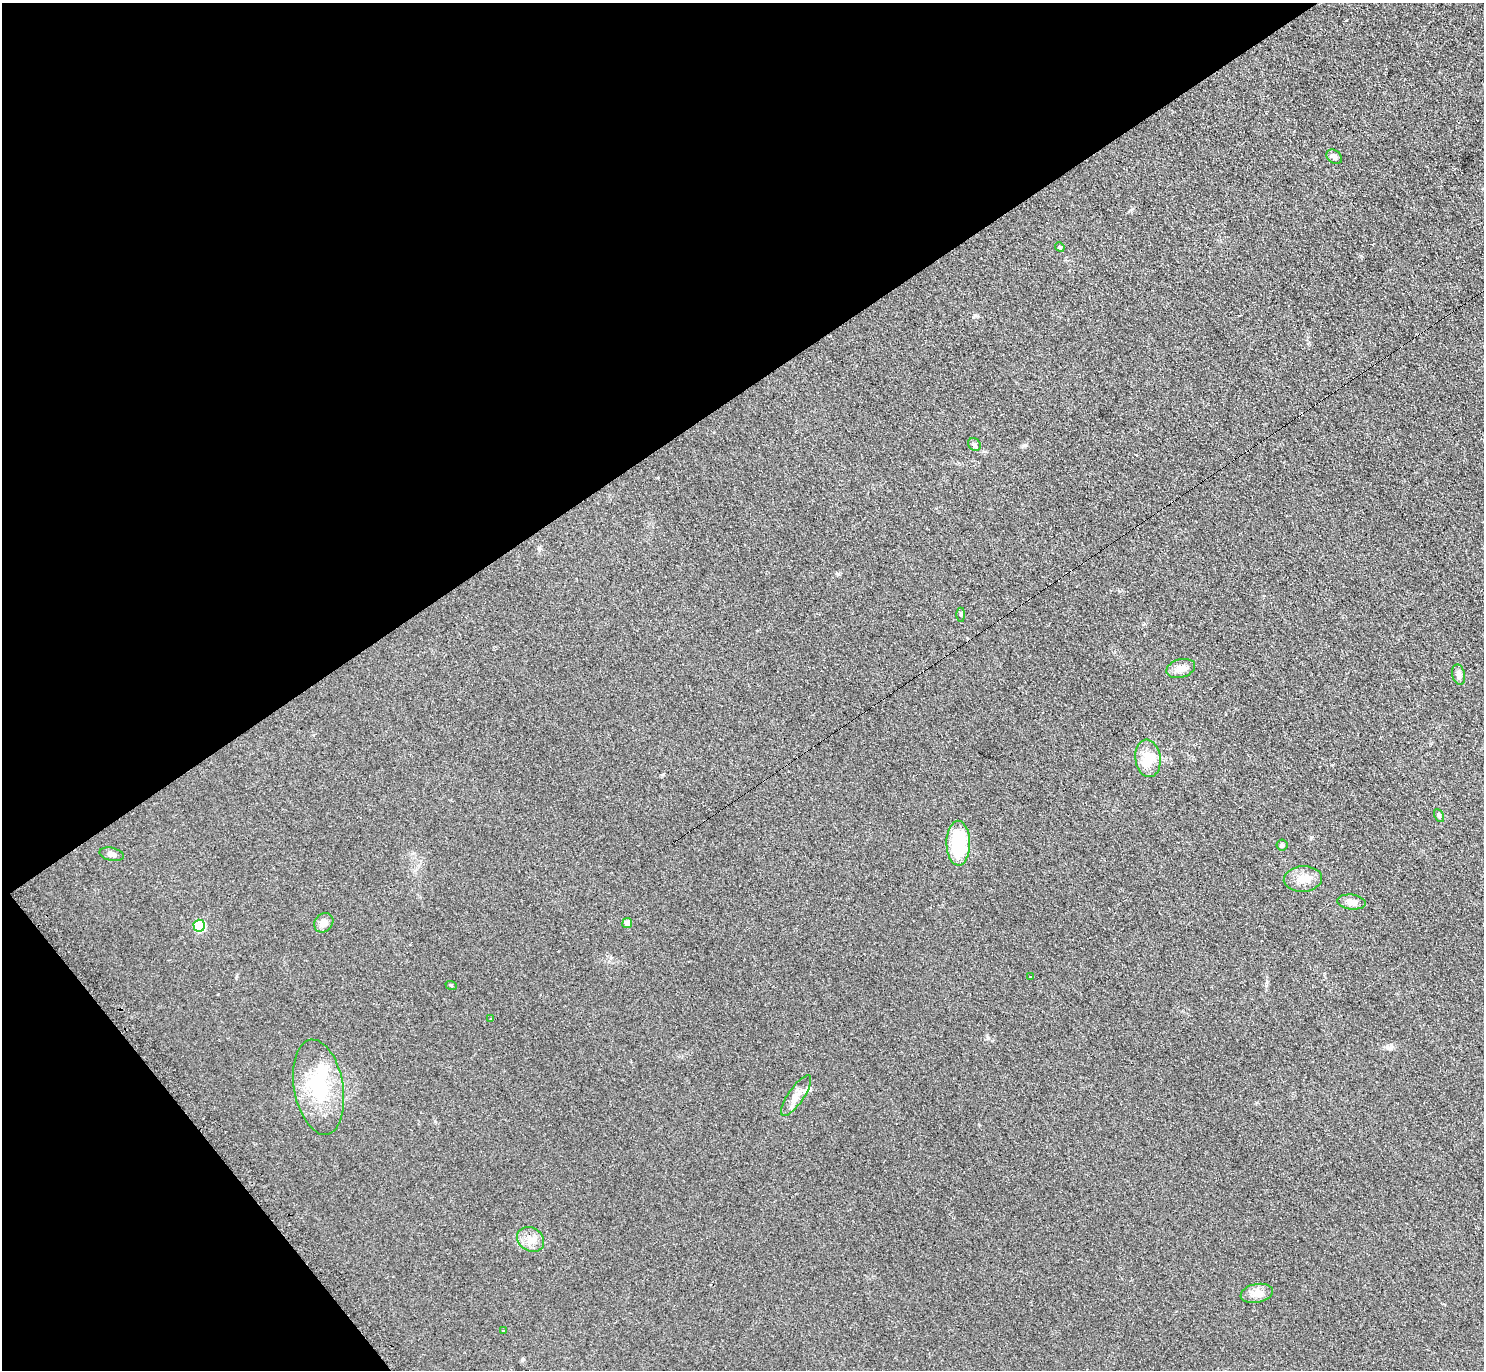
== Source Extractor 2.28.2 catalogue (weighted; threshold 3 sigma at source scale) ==
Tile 5 of 4 x 4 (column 1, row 2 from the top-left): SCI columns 7-1488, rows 2896-4263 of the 5950 x 5938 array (HDU 1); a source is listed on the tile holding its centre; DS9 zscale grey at full resolution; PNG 1486 x 1372 px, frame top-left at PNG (2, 3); each listed source drawn as its Kron ellipse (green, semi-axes under 4 px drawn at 4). Shown black and unused: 34% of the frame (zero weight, under 2 of 3 exposures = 2% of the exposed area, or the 3 px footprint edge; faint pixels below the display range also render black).
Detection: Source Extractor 2.28.2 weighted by HDU 2 'WHT'; one run over the whole footprint, this tile lists its part. Background 0.0961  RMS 0.012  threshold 0.0518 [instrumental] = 3 sigma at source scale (4.5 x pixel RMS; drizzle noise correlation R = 1.50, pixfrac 1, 0.05/0.05 arcsec/px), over >= 5 px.
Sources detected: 27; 1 inside a brighter object's white glare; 1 cosmic-ray / hot-pixel residue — neither listed nor drawn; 1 inside a brighter listed object's ellipse — not listed separately; the other 24 listed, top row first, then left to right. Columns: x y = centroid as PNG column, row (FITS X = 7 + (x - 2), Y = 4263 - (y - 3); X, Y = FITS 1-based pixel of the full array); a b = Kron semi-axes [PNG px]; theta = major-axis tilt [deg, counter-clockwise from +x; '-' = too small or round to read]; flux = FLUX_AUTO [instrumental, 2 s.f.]
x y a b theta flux
1334 157 8 6 -40 4.9
1060 247 5 4 - 1.4
974 444 7 5 -44 2.5
961 615 7 4 -90 1.6
1181 668 15 9 16 9.9
1459 675 10 6 -77 4.8
1148 758 19 12 -83 23
1439 816 7 4 -63 1.9
958 843 22 11 -89 72
1282 845 5 5 - 1.8
112 854 12 6 -12 4.3
1303 879 19 13 4 16
1351 902 14 7 -6 7.7
324 923 10 8 47 7.4
627 923 5 5 - 9.7
199 926 6 5 - 71
1030 977 3 3 - 3.7
451 985 6 3 -19 1.4
491 1019 3 3 - 2.2
319 1087 48 24 -80 78
796 1096 24 7 56 11
530 1239 14 11 -33 11
1257 1293 16 9 11 9.5
503 1331 3 3 - 1.5
Unlisted compact peaks at least as high as the median listed source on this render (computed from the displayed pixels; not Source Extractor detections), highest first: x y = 975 315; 1026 445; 988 1038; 523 1359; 1311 837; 838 574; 1391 1048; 1130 210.